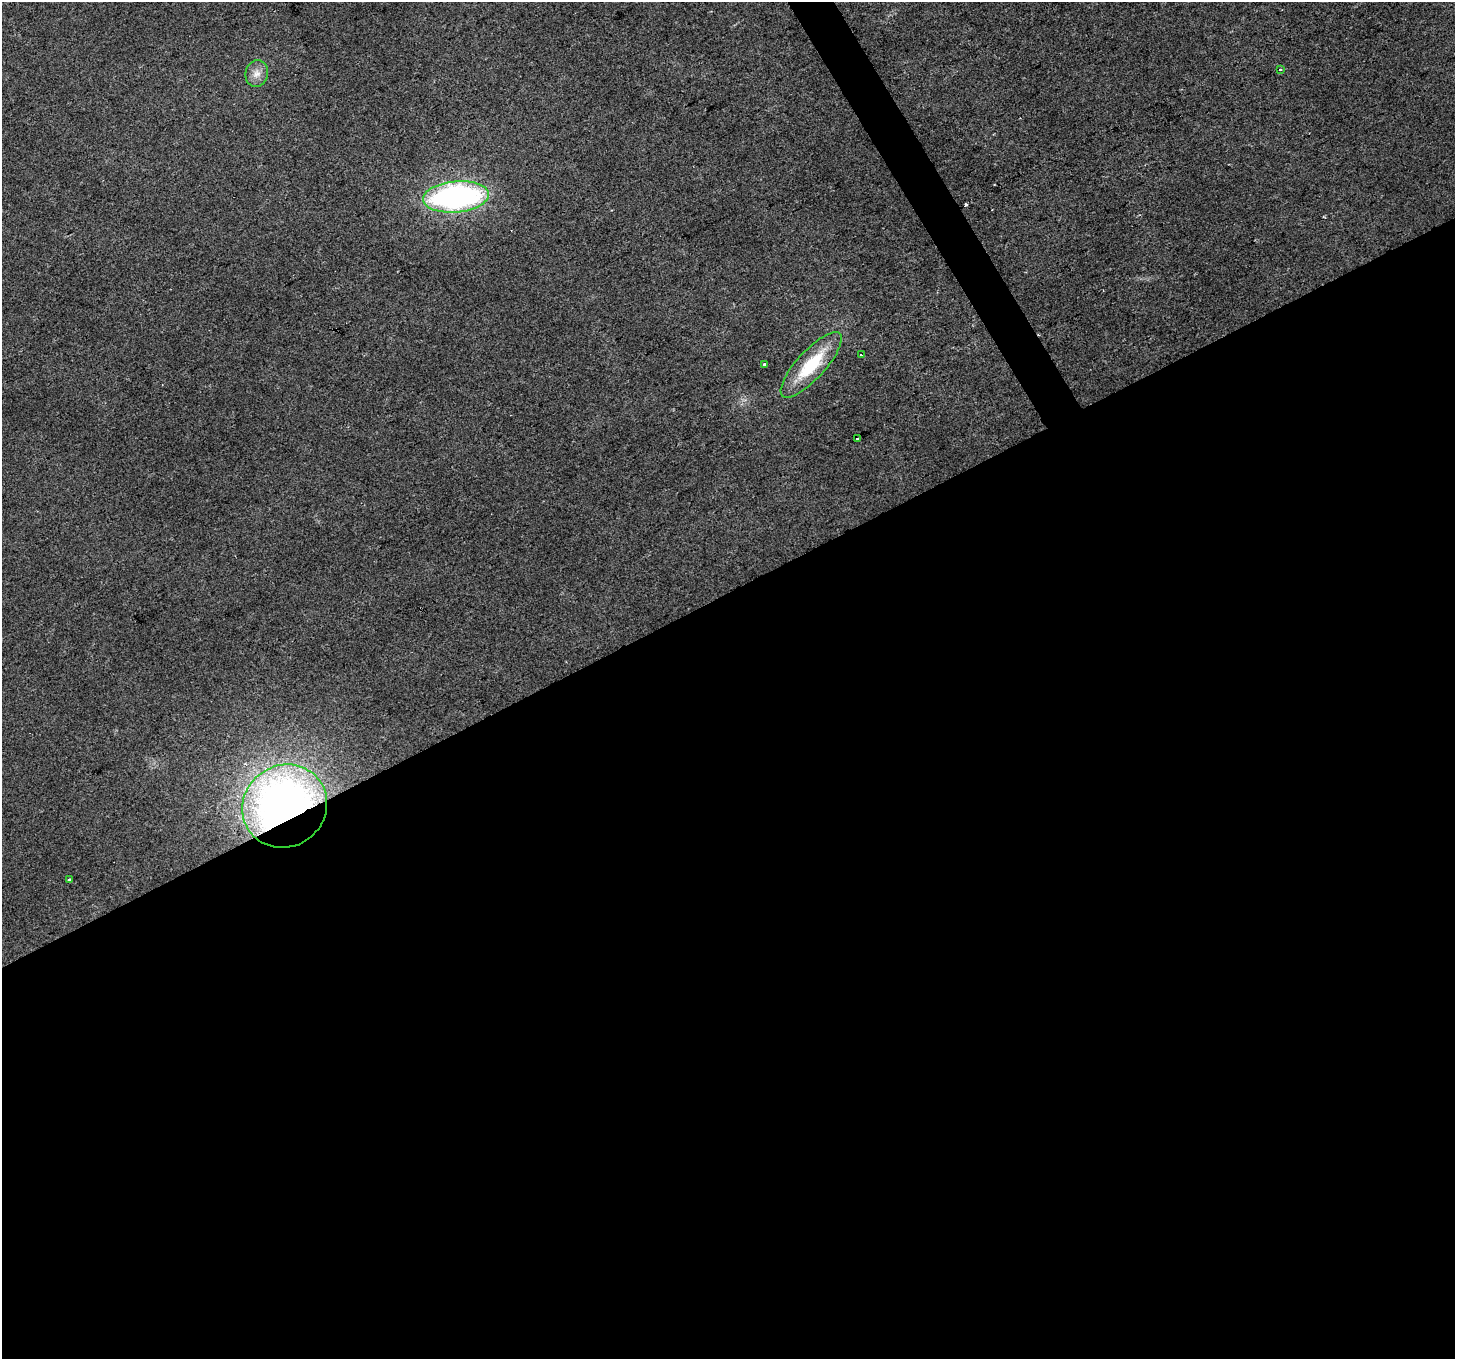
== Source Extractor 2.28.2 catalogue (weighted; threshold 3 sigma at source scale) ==
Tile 15 of 4 x 4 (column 3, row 4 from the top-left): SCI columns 2907-4359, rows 167-1523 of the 5811 x 5702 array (HDU 1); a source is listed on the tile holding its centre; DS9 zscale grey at full resolution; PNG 1457 x 1361 px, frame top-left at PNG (2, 2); each listed source drawn as its Kron ellipse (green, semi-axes under 4 px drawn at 4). Shown black and unused: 57% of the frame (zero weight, under 2 of 3 exposures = <1% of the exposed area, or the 3 px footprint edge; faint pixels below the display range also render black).
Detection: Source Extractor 2.28.2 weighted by HDU 2 'WHT'; one run over the whole footprint, this tile lists its part. Background 0.0455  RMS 0.0072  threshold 0.0324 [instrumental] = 3 sigma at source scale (4.5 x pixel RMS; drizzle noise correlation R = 1.50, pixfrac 1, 0.0396/0.0396 arcsec/px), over >= 5 px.
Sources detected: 10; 1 cosmic-ray / hot-pixel residue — neither listed nor drawn; the other 9 listed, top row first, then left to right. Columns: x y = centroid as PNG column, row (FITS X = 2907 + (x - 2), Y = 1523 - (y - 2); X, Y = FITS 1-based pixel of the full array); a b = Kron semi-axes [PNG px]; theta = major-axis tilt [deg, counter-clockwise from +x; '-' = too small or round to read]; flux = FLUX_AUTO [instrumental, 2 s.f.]
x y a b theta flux
1280 69 3 2 - 0.72
257 73 13 11 75 6.5
456 197 33 15 5 190
861 355 3 3 - 0.98
764 364 4 3 - 0.75
811 365 42 14 48 37
857 439 3 3 - 3.9
285 806 43 40 36 440
70 880 4 3 - 5
Overlapping masked pixels (flux is a lower limit): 1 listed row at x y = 285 806